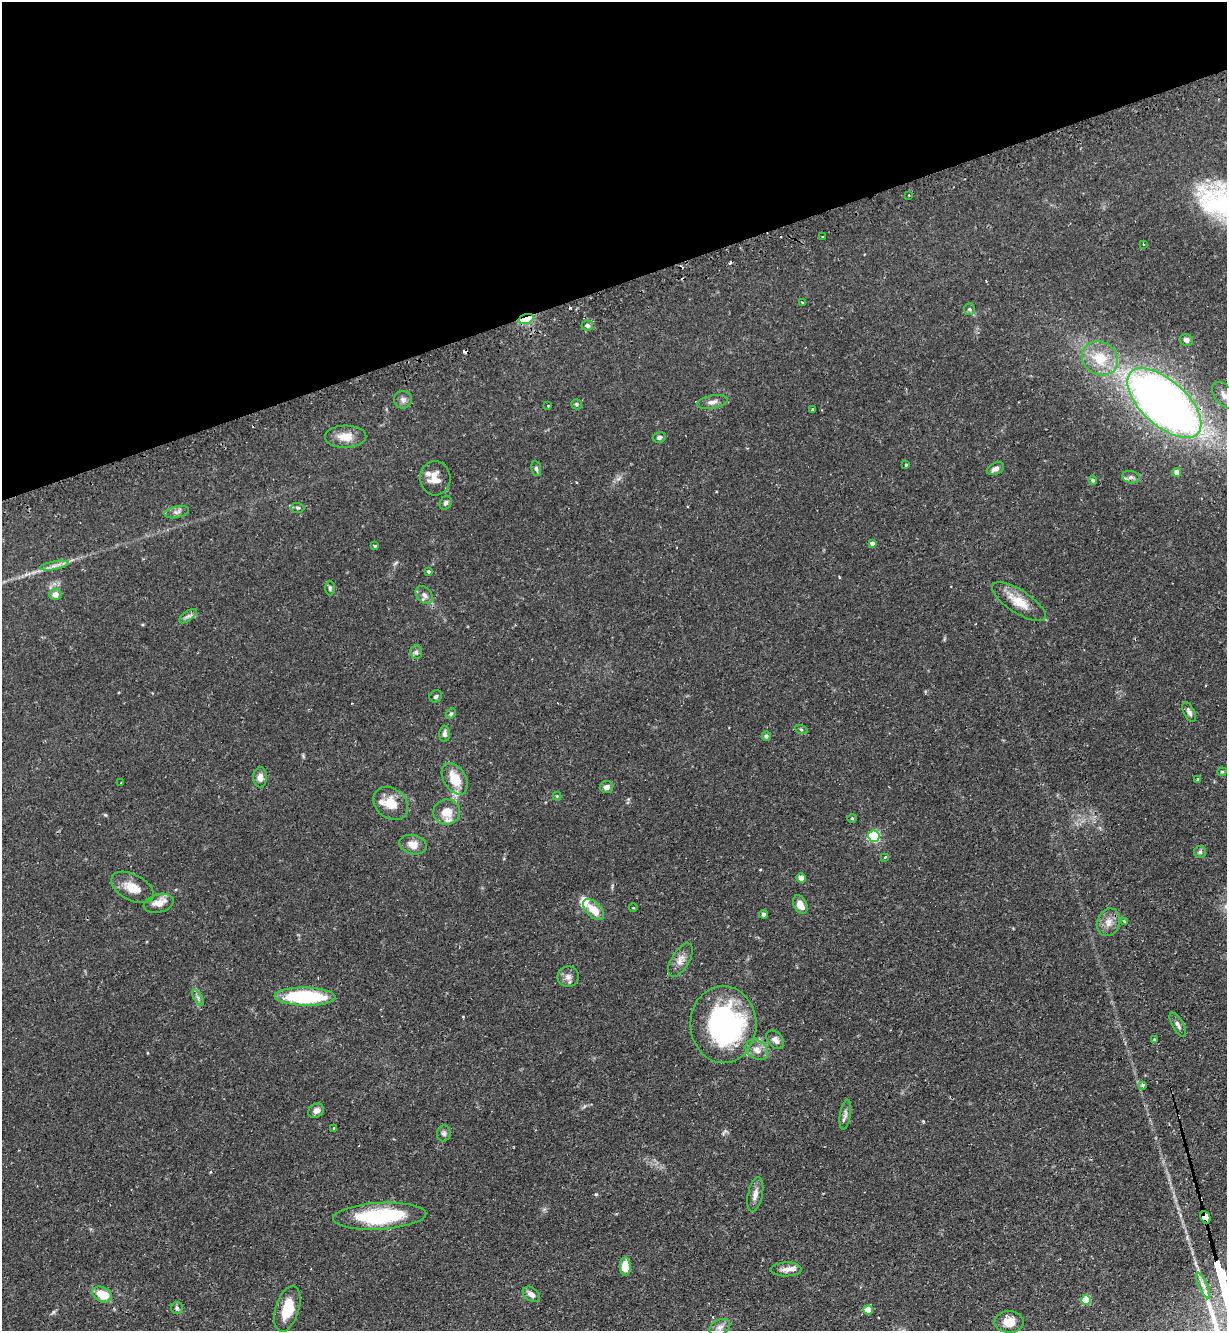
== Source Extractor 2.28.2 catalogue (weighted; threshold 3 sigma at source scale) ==
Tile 3 of 4 x 4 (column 3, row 1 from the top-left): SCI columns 2620-3844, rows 4023-5351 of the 5366 x 5390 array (HDU 1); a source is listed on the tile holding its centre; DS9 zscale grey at full resolution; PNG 1229 x 1333 px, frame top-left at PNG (2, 2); each listed source drawn as its Kron ellipse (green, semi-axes under 4 px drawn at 4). Shown black and unused: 21% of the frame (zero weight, under 2 of 3 exposures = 4% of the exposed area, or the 3 px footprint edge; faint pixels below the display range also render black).
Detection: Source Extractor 2.28.2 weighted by HDU 2 'WHT'; one run over the whole footprint, this tile lists its part. Background 0.0647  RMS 0.0051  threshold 0.023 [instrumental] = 3 sigma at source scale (4.5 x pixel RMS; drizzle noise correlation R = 1.50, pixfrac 1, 0.05/0.05 arcsec/px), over >= 5 px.
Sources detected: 106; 1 inside a brighter object's white glare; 6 cosmic-ray / hot-pixel residue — neither listed nor drawn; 4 inside a brighter listed object's ellipse — not listed separately; the other 95 listed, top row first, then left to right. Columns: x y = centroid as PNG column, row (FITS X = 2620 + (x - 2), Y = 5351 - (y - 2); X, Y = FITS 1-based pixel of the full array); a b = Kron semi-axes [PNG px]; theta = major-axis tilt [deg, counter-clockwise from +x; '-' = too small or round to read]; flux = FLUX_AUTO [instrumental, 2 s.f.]
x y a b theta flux
909 195 2 2 - 0.48
822 237 3 2 - 0.6
1143 244 3 2 - 0.44
802 303 3 2 - 0.45
969 309 6 5 - 0.82
526 319 8 4 17 53
587 325 6 5 - 1.5
1186 340 7 6 - 1.7
1100 358 19 16 -34 14
1224 395 15 9 -51 3.5
403 400 9 9 - 1.9
712 402 15 6 11 2.6
1164 403 45 22 -42 400
576 404 5 5 - 0.95
548 406 3 2 - 0.52
813 409 3 3 - 0.55
346 437 20 11 1 6.6
659 437 7 5 13 1.1
905 465 3 3 - 1.1
536 469 7 5 -78 1.1
995 469 9 5 26 2.2
1177 472 4 4 - 3
1131 477 9 6 -13 1.5
435 478 17 15 -86 5.8
1093 480 5 4 - 0.77
446 503 7 5 59 1.2
298 508 6 5 - 0.82
177 512 12 6 12 1.9
872 543 4 4 - 1.4
375 546 4 3 - 0.85
54 565 14 4 11 2.3
428 572 4 3 - 1.2
330 588 7 4 90 0.92
55 594 6 5 - 3.6
424 595 10 7 -50 2.1
1019 602 31 11 -33 10
188 616 10 5 35 1.6
416 652 7 6 - 1.3
436 696 6 5 - 1
1189 712 10 5 -65 1.7
451 714 6 4 48 0.78
801 729 6 4 -19 0.66
445 734 8 5 89 1.7
766 736 5 4 - 1
1222 772 4 4 - 0.54
260 777 10 7 90 2.8
455 779 17 11 -59 11
1197 779 4 3 - 0.61
121 783 3 2 - 0.51
606 787 7 6 - 2.1
557 796 4 4 - 0.48
391 803 19 15 -41 8.1
447 812 13 12 - 7.7
852 818 4 4 - 0.49
874 836 6 5 - 55
413 845 14 9 -16 4.7
1200 852 6 6 - 1
885 857 4 3 - 0.78
801 878 4 4 - 4.3
132 887 23 13 -28 7.3
159 903 15 9 14 5.3
800 905 10 6 -64 4.9
633 908 4 3 - 0.41
593 910 13 7 -45 7.2
763 914 4 4 - 1.4
1108 922 14 11 69 4.3
1124 922 4 3 - 0.85
680 960 19 8 59 3.6
568 977 11 10 - 2.4
305 997 30 9 -1 44
198 998 9 4 -59 1.2
723 1024 38 33 -87 96
1178 1025 13 5 -60 1.8
775 1040 10 7 -47 2.5
1154 1040 4 3 - 0.74
757 1050 12 9 -36 3.6
1142 1085 4 4 - 1.5
316 1111 8 6 33 2.3
845 1115 15 5 81 1.9
334 1129 3 2 - 0.59
444 1133 8 7 - 1.4
755 1194 17 7 78 3
380 1216 47 13 3 44
1205 1217 6 4 -65 120
625 1267 9 5 -88 9.4
786 1269 16 7 1 2.9
1203 1285 14 4 -66 2.2
102 1294 10 7 -26 9.7
531 1294 9 6 -36 2.5
1086 1300 5 5 - 15
177 1308 6 6 - 1
287 1309 23 11 72 13
868 1310 5 4 - 10
1009 1322 14 11 -1 7.6
720 1327 11 7 27 2.4
Overlapping masked pixels (flux is a lower limit): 3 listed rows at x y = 526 319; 1164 403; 1205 1217
Isophote crosses this tile's border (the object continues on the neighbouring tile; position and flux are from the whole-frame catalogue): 1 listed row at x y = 1224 395